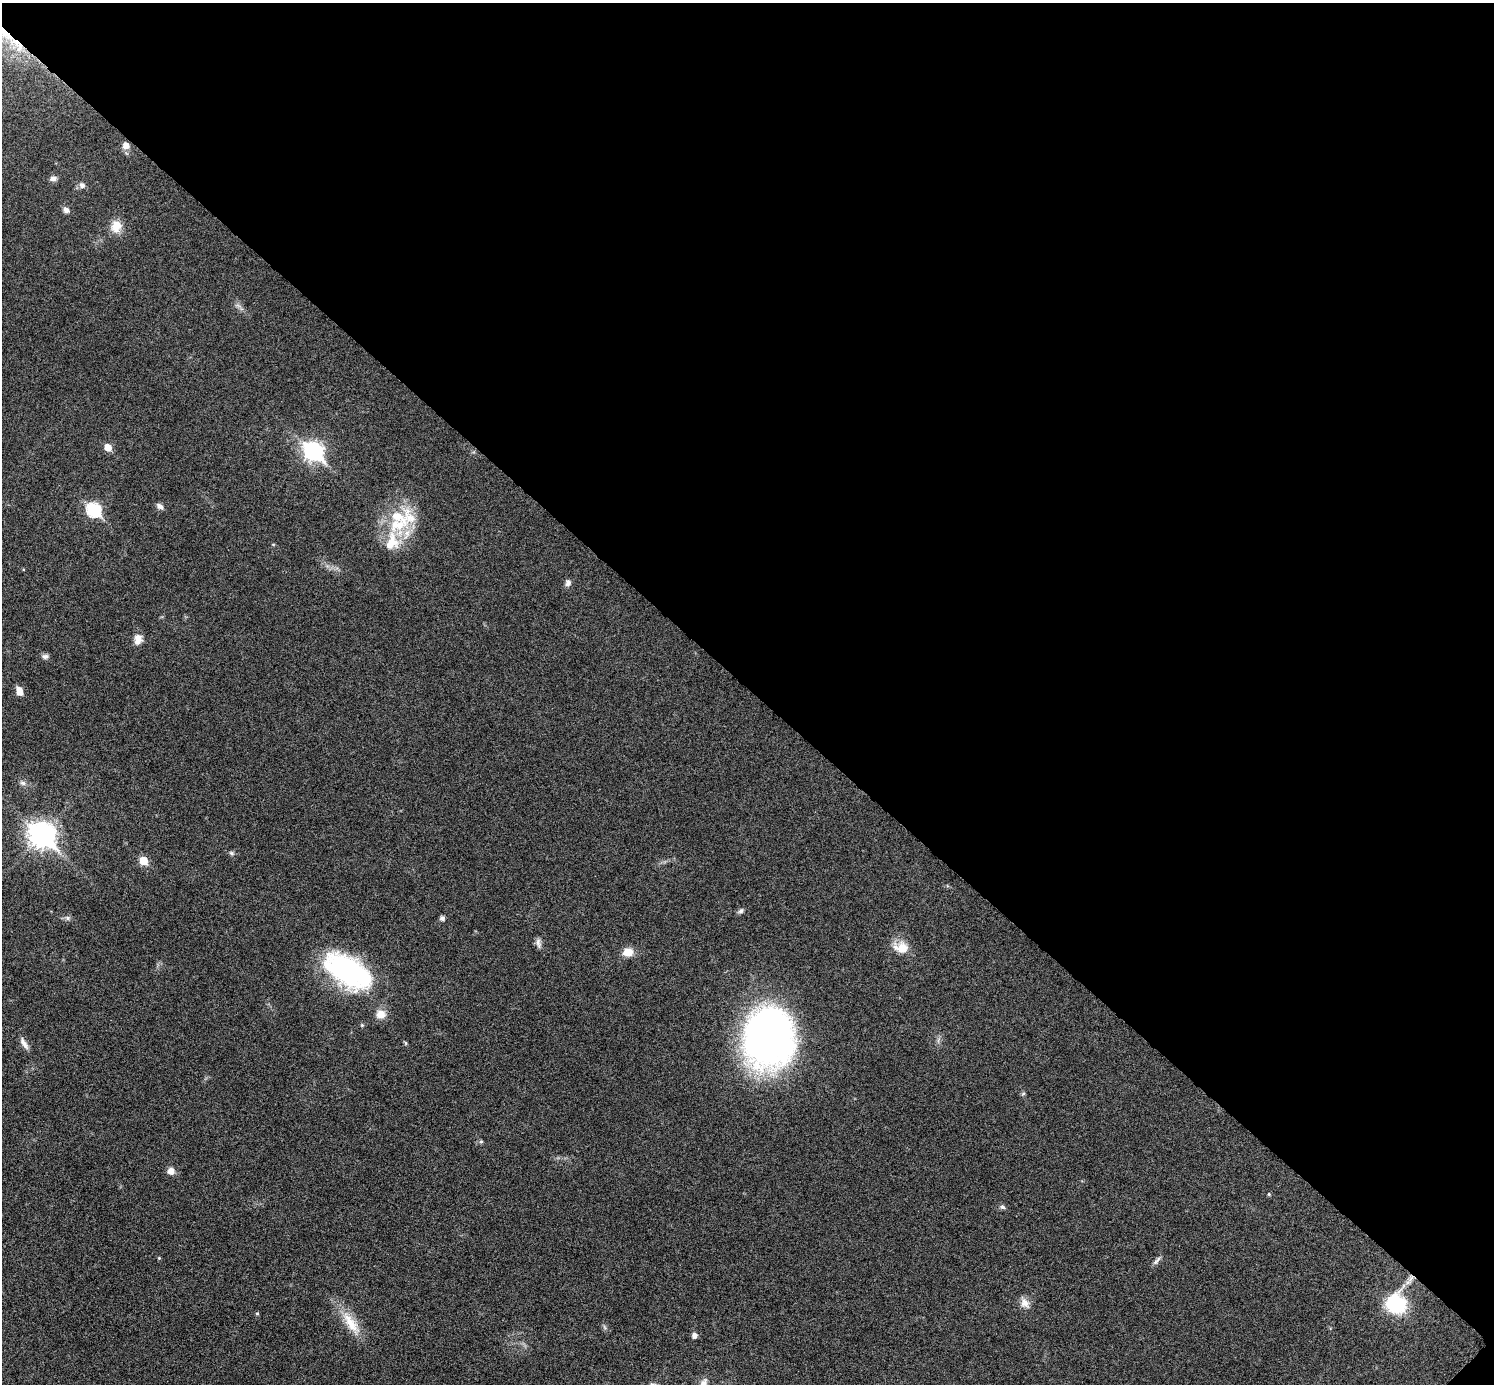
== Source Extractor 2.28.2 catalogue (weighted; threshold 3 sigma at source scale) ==
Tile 8 of 4 x 4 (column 4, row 2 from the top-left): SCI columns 4491-5982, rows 3067-4448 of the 5992 x 5993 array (HDU 1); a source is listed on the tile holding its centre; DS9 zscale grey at full resolution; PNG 1496 x 1386 px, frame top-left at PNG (2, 3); no overlay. Shown black and unused: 50% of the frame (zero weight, under 6 of 11 exposures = <1% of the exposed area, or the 3 px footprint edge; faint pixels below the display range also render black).
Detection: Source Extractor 2.28.2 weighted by HDU 2 'WHT'; one run over the whole footprint, this tile lists its part. Background 0.0216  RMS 0.0026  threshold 0.0105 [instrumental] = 3 sigma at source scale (4.09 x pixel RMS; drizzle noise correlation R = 1.36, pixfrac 0.8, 0.05/0.05 arcsec/px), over >= 5 px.
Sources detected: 49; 3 inside a brighter listed object's ellipse — not listed separately; the other 46 listed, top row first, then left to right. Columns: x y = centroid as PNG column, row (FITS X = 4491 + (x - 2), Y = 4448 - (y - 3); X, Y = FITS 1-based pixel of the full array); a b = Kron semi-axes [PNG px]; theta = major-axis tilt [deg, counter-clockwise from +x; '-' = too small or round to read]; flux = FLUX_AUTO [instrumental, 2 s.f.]
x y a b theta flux
126 145 7 6 - 2
53 178 9 6 12 0.98
82 185 7 7 - 1
66 210 8 7 - 1
116 226 16 13 71 3.3
108 447 6 5 - 3.6
313 451 9 8 - 92
160 506 8 6 -36 1
93 510 8 7 - 31
398 517 35 21 -23 10
392 542 38 21 65 8.8
568 583 9 7 75 0.96
138 639 13 9 78 2.1
45 656 9 6 -2 0.78
19 691 8 6 -66 2.6
23 783 8 6 -16 0.69
42 835 11 9 -40 220
231 853 8 5 -27 0.49
143 861 6 5 - 6.2
741 911 8 6 37 0.66
67 918 8 6 14 0.68
442 918 6 6 - 0.66
538 943 14 6 -76 0.98
902 948 20 17 -34 4.1
628 952 10 8 15 3.4
348 971 48 26 -33 46
381 1014 14 12 4 2.4
362 1025 5 4 - 0.3
769 1037 61 48 85 110
24 1043 17 6 -59 1.5
406 1043 6 4 -89 0.3
1023 1094 6 5 - 0.38
481 1142 6 4 1 0.37
171 1171 8 8 - 1.6
1269 1194 5 4 - 0.28
1002 1207 8 6 -17 0.59
159 1258 4 4 - 0.25
1157 1261 15 5 48 0.81
1411 1278 13 6 55 1.5
1025 1303 15 9 -57 1.9
1396 1304 18 17 - 18
257 1313 5 4 - 0.27
351 1323 41 13 -56 6.3
604 1327 7 4 -70 0.43
694 1335 6 6 - 1
703 1384 18 8 63 1.9
Overlapping masked pixels (flux is a lower limit): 1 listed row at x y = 1411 1278
Isophote crosses this tile's border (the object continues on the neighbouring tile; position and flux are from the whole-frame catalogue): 1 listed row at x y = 703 1384